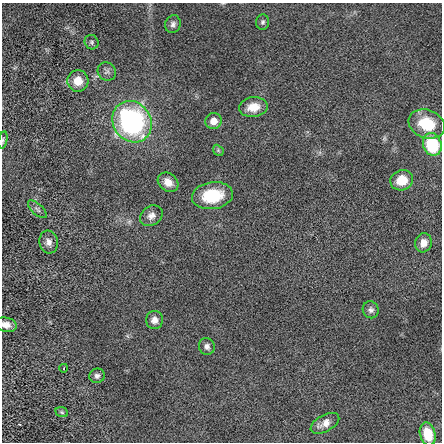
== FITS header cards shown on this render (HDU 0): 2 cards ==
NAXIS1  =                  440 / length of data axis 1
NAXIS2  =                  440 / length of data axis 2

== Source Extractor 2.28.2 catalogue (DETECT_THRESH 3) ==
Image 440 x 440 px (HDU 0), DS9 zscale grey, 1 PNG px = 1 image px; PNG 444 x 444 px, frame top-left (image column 1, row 440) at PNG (2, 3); each listed source drawn as its Kron ellipse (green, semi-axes under 4 px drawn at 4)
Background -0.0108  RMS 2.1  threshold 6.2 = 3 sigma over >= 5 px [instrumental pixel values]
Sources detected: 28; all 28 listed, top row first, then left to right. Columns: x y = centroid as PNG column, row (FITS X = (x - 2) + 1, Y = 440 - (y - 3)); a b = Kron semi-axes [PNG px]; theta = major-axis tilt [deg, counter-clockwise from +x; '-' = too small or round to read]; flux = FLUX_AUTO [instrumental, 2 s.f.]
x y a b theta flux
263 22 8 6 86 300
173 24 9 8 - 520
92 42 7 6 - 300
107 71 10 8 -47 510
78 81 11 10 - 2000
253 107 14 10 7 1900
213 121 8 8 - 1200
132 122 21 19 -55 30000
427 124 18 14 -20 4500
3 140 9 4 79 250
432 144 12 9 -72 7700
218 150 6 4 -47 220
402 180 11 10 - 2600
168 182 11 8 -38 1400
212 196 20 13 8 5200
37 209 12 5 -42 400
151 216 12 9 36 840
49 242 11 9 -81 790
423 243 10 8 71 1100
371 310 8 8 - 510
154 320 9 8 - 920
6 325 10 7 -14 1000
207 346 8 8 - 520
64 368 4 3 - 93
97 376 8 7 - 460
62 412 6 4 -22 240
325 423 15 8 29 1200
428 434 11 7 -76 2800
At the frame edge (FLAGS 8, measured only in part): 2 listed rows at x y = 3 140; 6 325